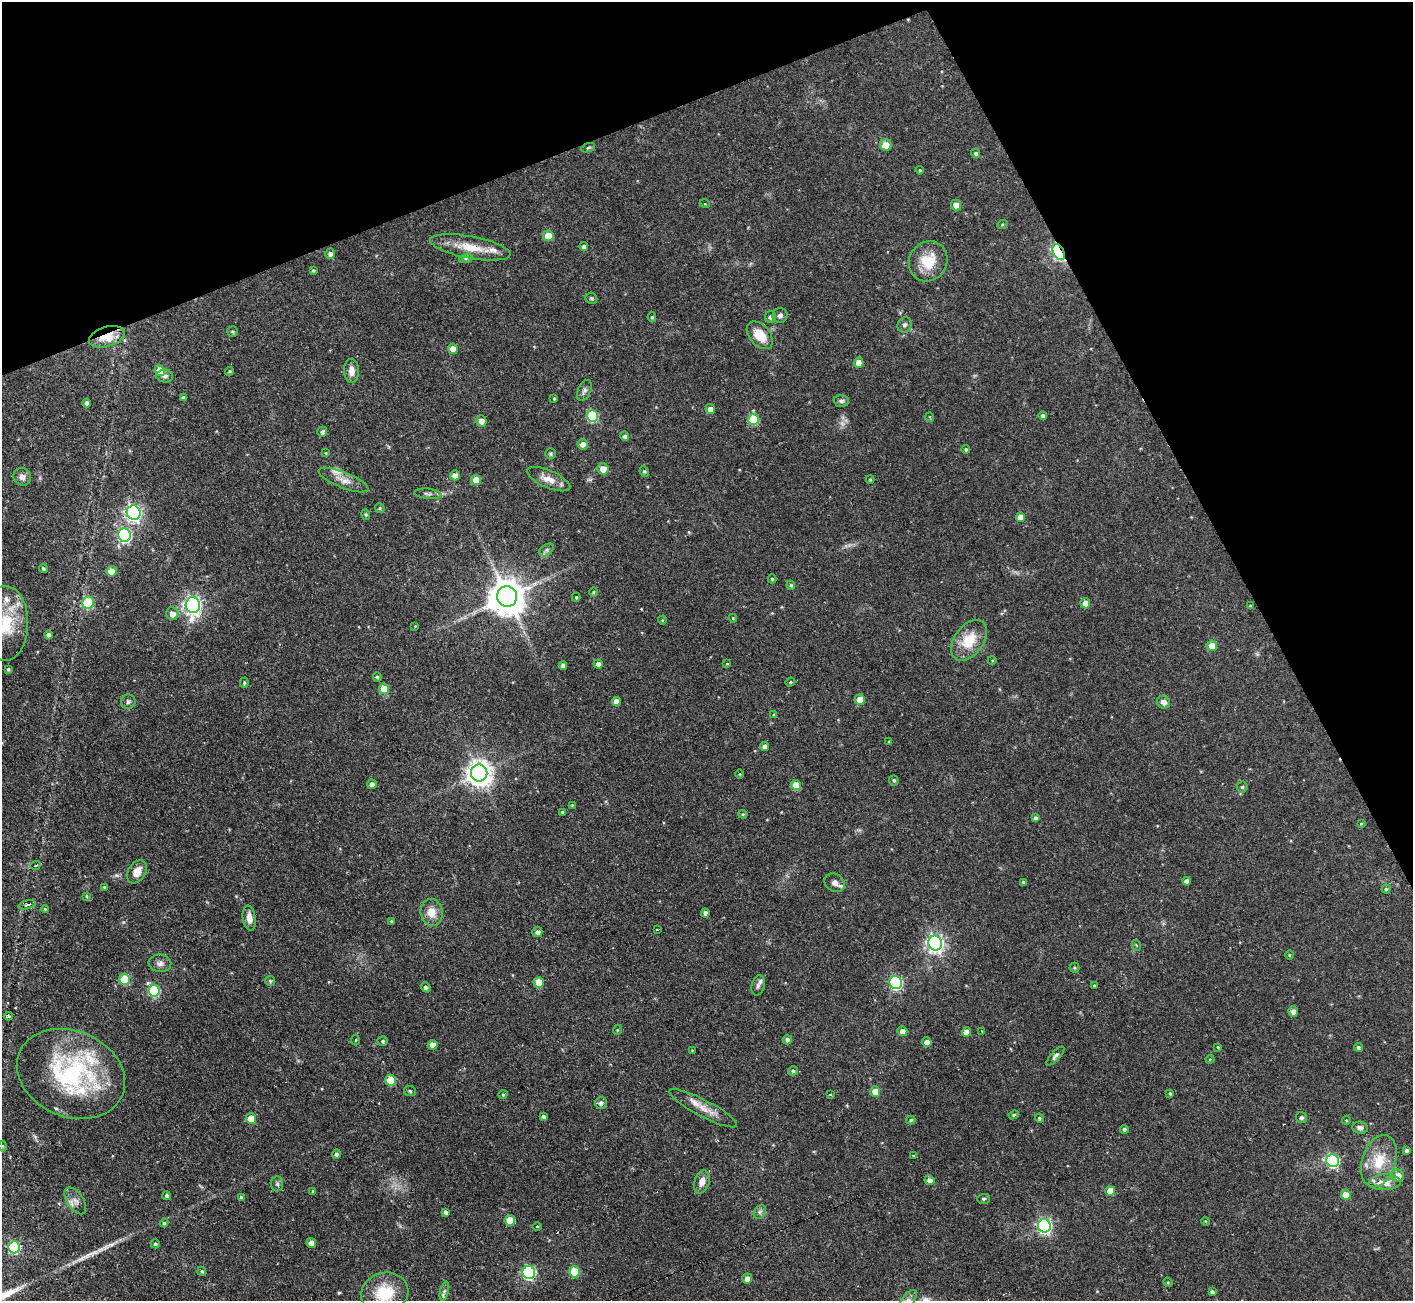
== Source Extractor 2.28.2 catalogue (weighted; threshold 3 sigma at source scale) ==
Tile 3 of 4 x 4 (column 3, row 1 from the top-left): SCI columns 2821-4231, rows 4045-5343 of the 5641 x 5624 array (HDU 1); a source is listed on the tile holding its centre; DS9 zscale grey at full resolution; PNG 1415 x 1303 px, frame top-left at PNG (2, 2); each listed source drawn as its Kron ellipse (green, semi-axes under 4 px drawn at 4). Shown black and unused: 21% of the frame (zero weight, under 2 of 3 exposures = <1% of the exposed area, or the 3 px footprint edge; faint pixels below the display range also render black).
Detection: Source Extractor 2.28.2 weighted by HDU 2 'WHT'; one run over the whole footprint, this tile lists its part. Background 0.0722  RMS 0.0059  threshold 0.0263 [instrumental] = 3 sigma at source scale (4.5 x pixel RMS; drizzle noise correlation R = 1.50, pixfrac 1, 0.05/0.05 arcsec/px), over >= 5 px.
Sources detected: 216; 8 inside a brighter listed object's ellipse — not listed separately; the other 208 listed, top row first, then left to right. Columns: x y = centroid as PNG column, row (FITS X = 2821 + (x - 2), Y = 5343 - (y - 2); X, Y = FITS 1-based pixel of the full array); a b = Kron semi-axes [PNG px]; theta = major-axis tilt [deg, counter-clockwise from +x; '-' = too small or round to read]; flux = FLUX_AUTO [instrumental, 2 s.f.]
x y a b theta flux
886 145 6 5 - 7
588 148 7 4 22 0.79
976 153 4 4 - 1.2
920 170 4 3 - 0.64
705 204 5 3 - 0.49
956 205 5 5 - 5.2
1002 225 5 3 - 0.63
548 236 5 5 - 11
470 247 41 11 -11 14
584 247 4 4 - 1.8
1059 252 8 5 -62 130
330 254 5 5 - 1.8
466 258 7 4 18 1.2
928 261 20 19 - 16
313 270 4 3 - 0.89
591 298 6 5 - 0.99
780 315 7 7 - 2.1
652 317 5 4 - 0.8
771 317 6 5 - 2.1
905 325 8 6 59 1.8
232 332 5 5 - 0.98
760 335 16 10 -49 12
107 337 18 10 16 15
453 349 5 5 - 4.4
859 363 5 5 - 7.4
160 371 5 5 - 11
229 371 4 3 - 0.7
351 371 12 7 -89 4.4
165 376 8 6 -3 1.7
584 390 11 6 66 2.1
183 397 4 4 - 1.4
554 398 3 2 - 0.64
841 401 7 6 - 1.5
87 403 4 3 - 1.7
710 409 5 4 - 3.8
1043 415 4 4 - 1.5
592 416 6 5 - 36
930 417 5 3 - 0.44
753 419 5 5 - 25
481 421 5 5 - 4
322 432 5 5 - 1.6
625 436 5 4 - 1.5
583 444 5 5 - 3.5
966 449 4 4 - 0.98
326 453 4 4 - 0.59
551 454 5 5 - 0.78
603 469 6 5 - 6.2
644 472 5 4 - 0.84
455 475 5 5 - 3.2
22 477 9 8 - 3
549 479 23 8 -23 6.5
870 479 4 4 - 0.68
344 480 27 8 -22 5.8
476 480 5 5 - 9.7
428 494 13 5 -6 1.8
380 508 5 4 - 0.75
134 513 7 7 - 190
366 514 5 4 - 0.68
1021 517 5 4 - 6
124 535 7 6 - 92
546 550 8 5 37 1.3
43 568 4 4 - 1.1
112 571 5 5 - 11
772 579 4 4 - 0.76
791 585 4 4 - 0.92
593 592 5 3 - 0.58
507 596 10 10 - 1500
576 597 4 4 - 0.74
88 603 6 6 - 28
1085 603 5 5 - 5.3
193 605 8 7 - 240
1250 606 3 3 - 0.75
172 614 6 6 - 3.8
733 618 4 4 - 0.6
662 620 4 4 - 0.58
6 623 37 22 89 27
415 626 4 3 - 0.5
48 635 4 4 - 1.9
969 640 23 14 54 15
1212 646 5 5 - 7.1
992 660 4 3 - 0.55
598 664 4 4 - 2.8
727 664 4 4 - 0.6
563 665 4 4 - 2.5
8 669 3 3 - 0.84
377 677 5 4 - 0.9
790 682 5 4 - 0.81
244 683 5 4 - 0.85
384 689 5 5 - 12
860 700 5 5 - 8.6
616 701 4 4 - 4
128 702 7 7 - 1.4
1164 702 7 6 - 2.8
774 715 4 4 - 0.69
889 741 4 3 - 0.49
764 746 4 4 - 2.2
479 773 8 8 - 570
740 774 5 3 - 0.45
894 780 5 4 - 0.95
372 784 5 4 - 2.5
796 785 5 5 - 11
1242 787 5 5 - 0.85
572 805 3 3 - 0.45
563 812 4 4 - 1.4
743 814 4 4 - 0.64
1035 818 4 4 - 1.5
1361 824 4 3 - 0.56
35 865 5 2 - 0.69
137 872 12 8 56 5.8
1187 881 4 4 - 2.7
1023 882 3 3 - 0.99
835 883 11 8 -33 3.2
104 887 3 3 - 0.55
1386 889 4 4 - 0.85
86 896 4 4 - 0.69
27 905 9 4 13 1.8
45 909 4 4 - 0.68
432 912 13 11 -82 7.1
705 913 4 3 - 2.5
249 918 12 6 -81 4.2
391 921 4 3 - 0.67
657 930 3 2 - 0.5
537 932 5 5 - 1.8
935 943 7 7 - 190
1136 945 5 3 - 0.51
1289 955 5 3 - 0.47
160 963 11 8 -8 2.8
1074 968 5 5 - 0.82
125 979 5 5 - 24
270 981 5 5 - 0.81
539 982 5 5 - 10
896 982 6 6 - 80
758 985 10 6 73 2.1
1094 986 3 3 - 1.5
426 987 5 4 - 1.2
154 991 6 5 - 42
1293 1011 5 5 - 3
8 1016 4 3 - 1.2
617 1030 5 3 - 0.53
902 1031 5 4 - 3.4
982 1031 3 2 - 1.1
966 1032 5 4 - 5.7
356 1040 5 3 - 0.54
787 1040 4 4 - 2
383 1041 5 4 - 1
927 1042 5 4 - 2.9
433 1045 5 4 - 4.1
1218 1047 4 4 - 0.65
1358 1047 4 4 - 1.1
692 1050 4 2 - 0.43
1055 1056 12 4 47 1.6
1210 1059 4 4 - 0.59
793 1071 5 4 - 1.1
71 1074 56 43 -23 83
391 1080 5 5 - 23
410 1091 6 5 - 0.91
875 1092 5 5 - 6.6
503 1094 4 3 - 0.56
830 1094 3 3 - 1.5
1170 1094 4 3 - 0.87
601 1103 6 6 - 2.2
703 1108 38 8 -28 8
1014 1115 5 4 - 0.7
544 1117 4 4 - 1.3
251 1118 5 5 - 9.8
1039 1118 5 4 - 0.86
1302 1118 6 5 - 1.2
911 1120 5 4 - 0.9
1346 1120 4 4 - 0.63
1360 1128 8 6 -8 2.1
1124 1129 4 4 - 1.3
2 1146 5 3 - 0.57
1406 1151 4 3 - 1.4
337 1154 5 4 - 1.5
913 1155 4 3 - 0.54
1333 1161 6 6 - 72
1379 1161 27 17 72 17
1398 1176 6 6 - 5.3
929 1180 5 5 - 3
702 1182 12 7 70 4.2
1385 1182 16 8 2 7.8
277 1184 7 6 - 1.4
313 1191 3 3 - 0.62
1110 1191 5 5 - 8.3
166 1195 4 4 - 1.2
1346 1195 5 5 - 9.4
241 1197 4 4 - 1.2
984 1199 6 5 - 0.98
75 1201 15 8 -56 3.7
446 1212 4 3 - 1.6
760 1212 7 5 60 1.5
510 1220 5 5 - 12
1205 1221 4 3 - 0.49
164 1223 4 4 - 0.81
537 1226 5 3 - 0.49
1044 1226 7 6 - 120
311 1243 5 4 - 4.6
155 1244 5 4 - 0.94
14 1247 6 6 - 53
202 1271 4 4 - 0.87
574 1272 5 5 - 21
529 1273 6 6 - 81
747 1279 5 5 - 4
1168 1282 5 4 - 0.7
444 1291 10 4 77 1.5
1212 1292 4 4 - 1.2
385 1293 24 20 16 21
908 1300 12 6 54 2.7
Overlapping masked pixels (flux is a lower limit): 2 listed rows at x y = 1059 252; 107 337
Isophote crosses this tile's border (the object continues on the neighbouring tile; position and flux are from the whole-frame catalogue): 3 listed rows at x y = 6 623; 385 1293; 908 1300